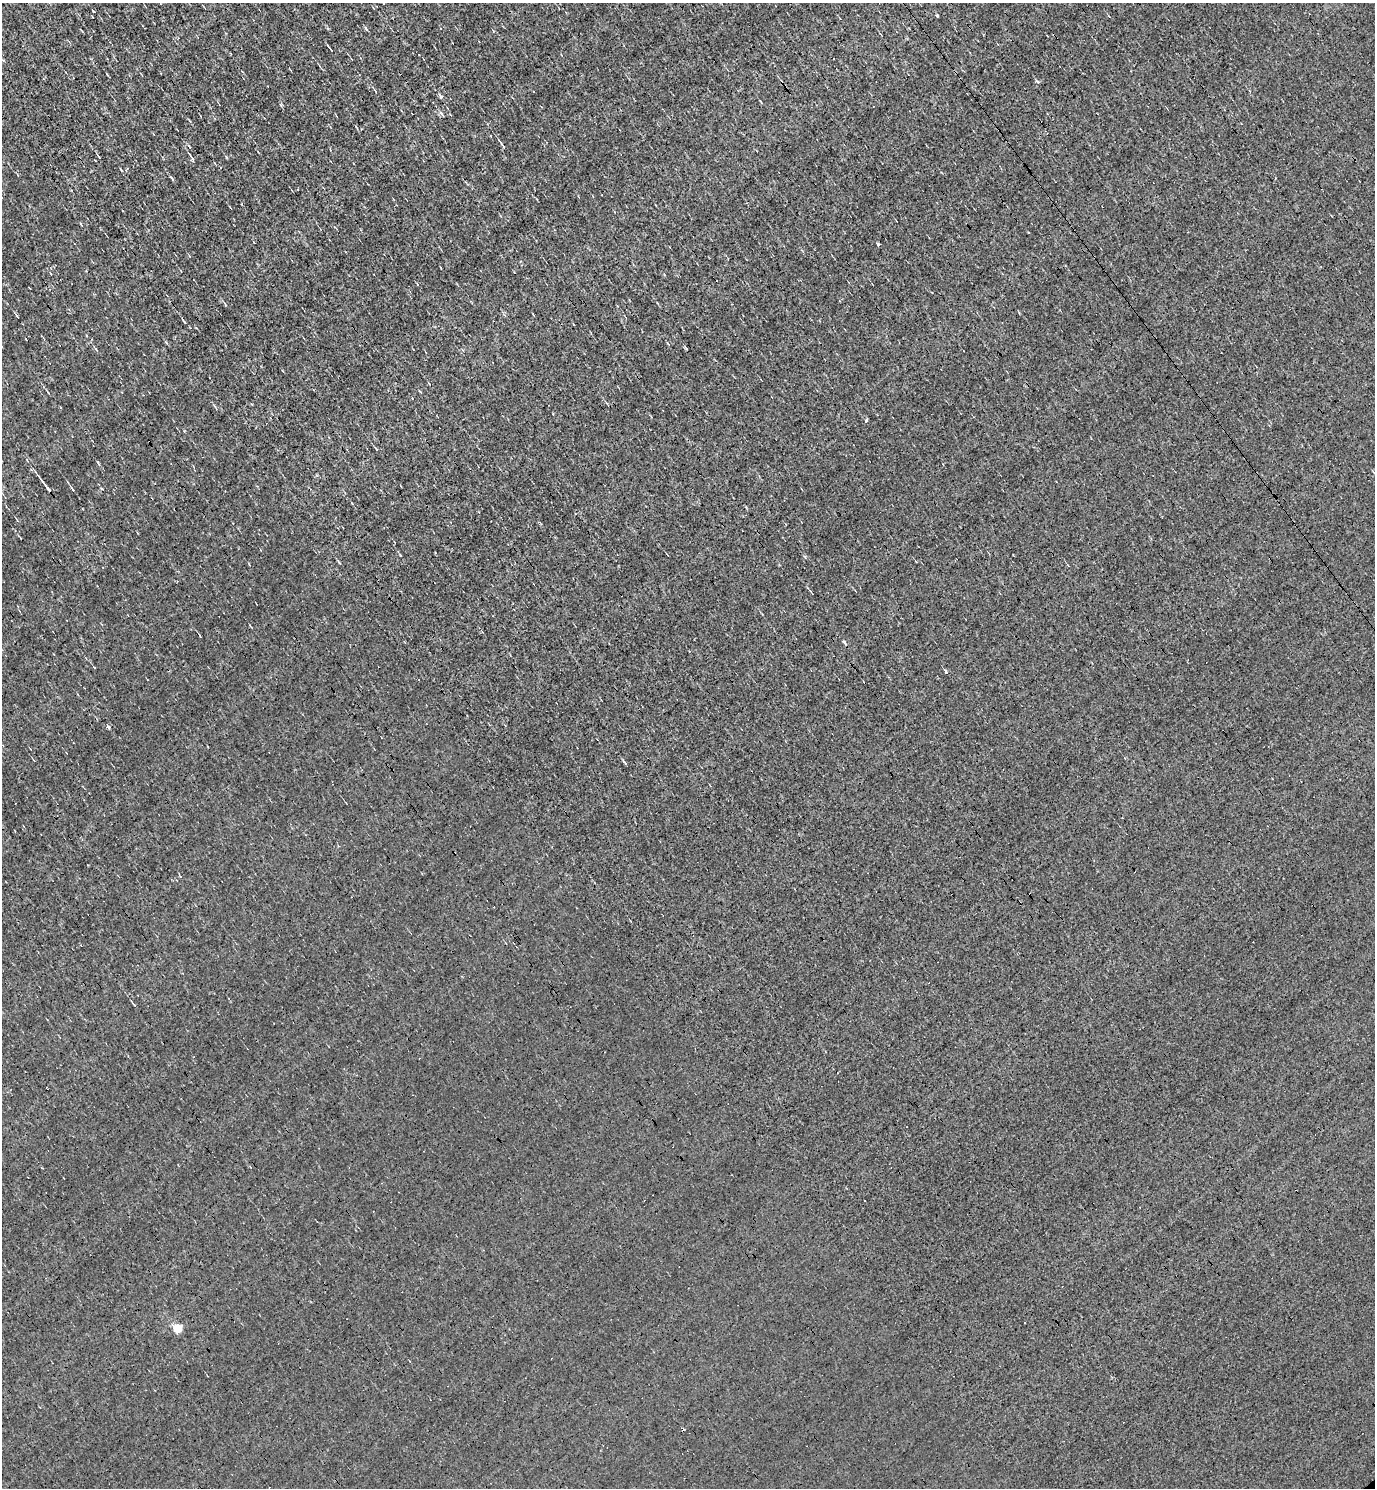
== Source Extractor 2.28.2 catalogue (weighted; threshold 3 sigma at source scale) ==
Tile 11 of 4 x 4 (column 3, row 3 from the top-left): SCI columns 3042-4414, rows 1487-2972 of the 5939 x 5945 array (HDU 1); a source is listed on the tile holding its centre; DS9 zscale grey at full resolution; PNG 1377 x 1490 px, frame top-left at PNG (2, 3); no overlay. Shown black and unused: <1% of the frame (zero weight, under 3 of 4 exposures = <1% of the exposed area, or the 3 px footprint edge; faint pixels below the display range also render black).
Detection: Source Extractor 2.28.2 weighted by HDU 2 'WHT'; one run over the whole footprint, this tile lists its part. Background -0.00744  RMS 0.058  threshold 0.262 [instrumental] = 3 sigma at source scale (4.5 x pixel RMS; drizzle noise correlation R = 1.50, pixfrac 1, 0.05/0.05 arcsec/px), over >= 5 px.
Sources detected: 36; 6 cosmic-ray / hot-pixel residue — not listed; the other 30 listed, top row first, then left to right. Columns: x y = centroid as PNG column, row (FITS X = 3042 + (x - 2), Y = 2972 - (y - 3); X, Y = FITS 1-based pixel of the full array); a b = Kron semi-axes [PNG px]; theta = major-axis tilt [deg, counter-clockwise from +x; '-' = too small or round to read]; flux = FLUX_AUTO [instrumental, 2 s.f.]
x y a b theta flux
937 16 3 3 - 7.9
1109 16 5 2 - 4.6
331 50 4 2 - 3.3
1037 82 5 3 - 8.2
375 91 5 3 - 5.3
441 97 4 3 - 37
761 102 5 2 - 4.9
502 145 10 2 -56 14
99 156 6 3 -51 6.3
193 159 7 4 -56 13
127 169 6 3 54 6.7
172 179 6 3 -57 7.7
878 245 3 3 - 58
225 304 6 3 -71 6.2
429 384 5 3 - 5
215 408 8 2 -54 6.7
866 421 3 3 - 27
376 449 5 3 - 10
98 464 9 2 -55 7.3
46 486 20 3 -53 36
73 489 7 2 -43 11
102 489 4 3 - 4.8
339 563 8 3 -60 6.9
812 593 4 2 - 4.2
844 642 5 3 - 9.3
94 667 3 2 - 5.7
945 671 3 3 - 14
108 727 3 3 - 25
623 761 4 3 - 10
177 1329 5 5 - 260
Unlisted compact peaks at least as high as the median listed source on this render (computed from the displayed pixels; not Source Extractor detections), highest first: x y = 805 557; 226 157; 281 105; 365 28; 17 316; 166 342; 184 322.